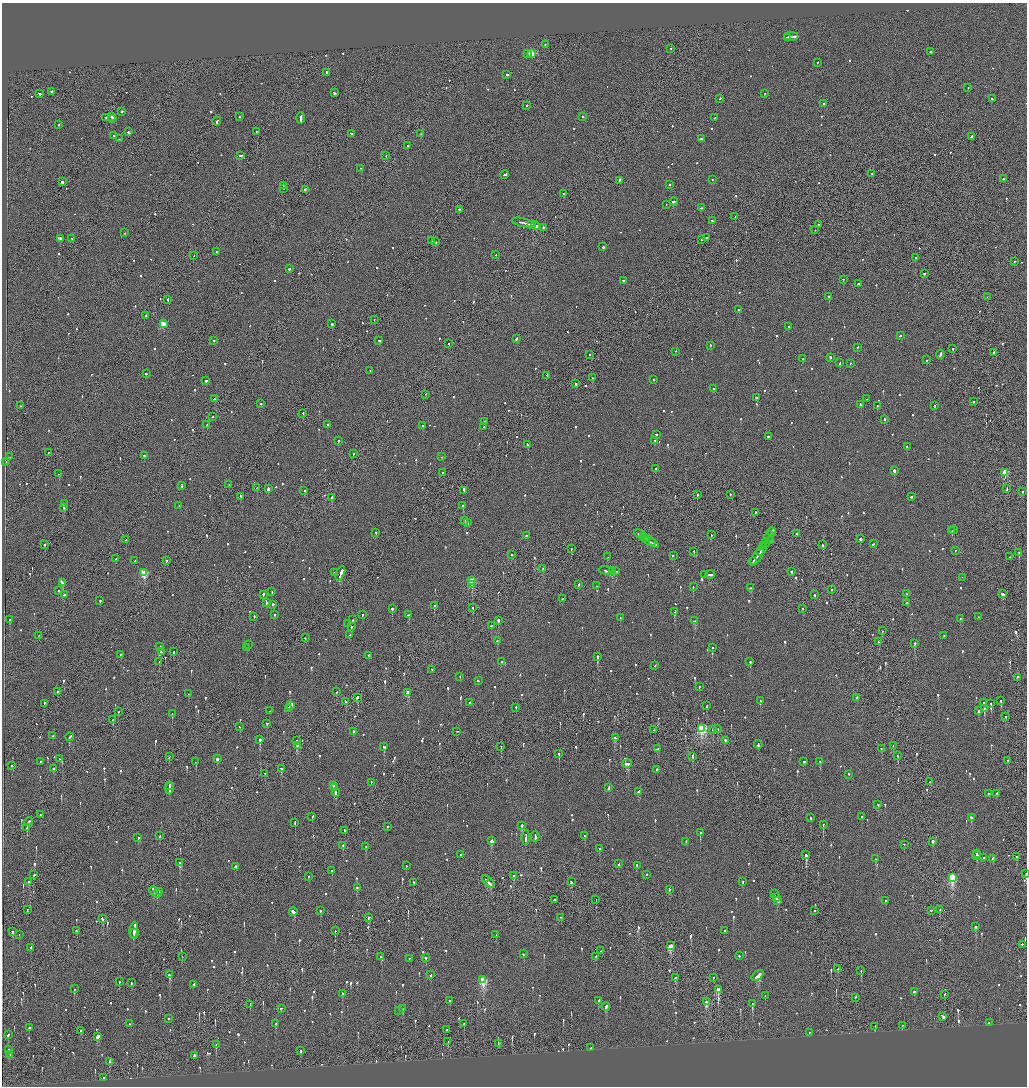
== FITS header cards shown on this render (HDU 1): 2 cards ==
NAXIS1  =                 2050
NAXIS2  =                 2168

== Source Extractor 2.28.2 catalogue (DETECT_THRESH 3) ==
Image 2050 x 2168 px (HDU 1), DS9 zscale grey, zoomed out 1/2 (1 PNG px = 2 x 2 image px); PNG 1029 x 1088 px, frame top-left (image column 2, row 2168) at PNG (2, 3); each listed source drawn as its Kron ellipse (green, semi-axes under 4 px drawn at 4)
Background -0.0766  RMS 0.068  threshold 0.203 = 3 sigma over >= 5 px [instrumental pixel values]
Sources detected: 1154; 41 cannot appear on this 1/2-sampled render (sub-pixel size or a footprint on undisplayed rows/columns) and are neither listed nor drawn; of the other 1113, the 500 brightest by FLUX_AUTO listed and drawn (613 fainter detections omitted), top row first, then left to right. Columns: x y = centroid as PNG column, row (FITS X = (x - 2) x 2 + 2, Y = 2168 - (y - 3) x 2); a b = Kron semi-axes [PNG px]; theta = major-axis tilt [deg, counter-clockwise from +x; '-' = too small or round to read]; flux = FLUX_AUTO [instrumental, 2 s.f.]
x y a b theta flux
791 37 7 2 -2 460
788 38 3 2 - 230
545 45 2 2 - 92
671 49 2 2 - 93
931 52 2 2 - 330
527 54 2 2 - 160
531 54 3 3 - 640
818 63 2 2 - 100
327 73 2 2 - 1300
507 75 2 2 - 320
968 88 2 1 - 92
51 92 2 2 - 200
334 93 3 2 - 220
39 94 2 2 - 150
764 94 2 2 - 120
720 99 2 2 - 100
992 99 2 2 - 120
824 104 2 2 - 220
527 106 2 2 - 110
122 112 2 2 - 940
111 117 3 2 - 160
239 117 2 2 - 160
583 117 2 2 - 94
105 118 3 2 - 150
715 118 2 1 - 160
112 119 3 2 - 160
301 119 6 2 89 330
217 122 4 2 - 310
58 125 2 1 - 250
128 132 2 2 - 310
257 132 2 2 - 140
351 134 3 2 - 220
421 134 2 2 - 110
114 136 2 2 - 250
972 137 2 2 - 150
119 139 2 2 - 120
701 139 3 2 - 280
408 146 2 2 - 200
240 156 4 2 - 180
386 156 2 2 - 160
361 169 2 1 - 120
871 174 2 2 - 86
504 175 4 2 - 310
1003 179 2 2 - 390
713 180 2 2 - 120
619 181 3 2 - 250
62 182 2 2 - 1600
670 185 2 2 - 85
284 186 2 2 - 100
283 189 2 2 - 88
305 190 3 2 - 150
564 194 3 2 - 350
674 202 4 2 - 300
666 205 2 1 - 240
701 208 2 2 - 130
459 210 2 2 - 230
735 217 2 2 - 140
712 221 2 2 - 99
523 223 12 2 -13 920
532 225 3 2 - 250
818 225 2 2 - 150
535 226 4 2 - 320
543 228 2 1 - 590
815 230 2 1 - 97
125 233 2 2 - 100
706 238 2 2 - 99
60 239 2 2 - 290
72 239 2 2 - 86
702 240 2 2 - 150
432 241 3 1 - 120
435 242 3 2 - 180
603 247 2 2 - 330
216 252 2 2 - 130
496 255 2 2 - 120
194 256 2 2 - 110
915 258 2 1 - 100
1014 262 2 2 - 95
289 269 2 2 - 420
924 274 2 2 - 110
843 280 2 2 - 230
623 281 2 2 - 88
858 284 2 2 - 190
829 297 2 2 - 490
987 297 2 1 - 130
168 300 3 2 - 260
739 310 2 2 - 380
145 316 2 2 - 110
374 320 2 1 - 110
163 324 3 3 - 420
332 324 3 2 - 180
788 327 2 2 - 91
900 336 2 2 - 89
516 339 3 2 - 140
214 341 2 2 - 660
379 341 3 2 - 190
448 344 2 2 - 150
710 346 2 2 - 140
857 348 2 2 - 95
952 349 2 2 - 110
675 352 2 1 - 130
994 353 2 1 - 110
590 355 2 2 - 130
940 355 4 2 - 250
830 358 2 2 - 160
802 359 2 1 - 100
926 360 2 2 - 270
840 363 2 2 - 290
850 364 2 2 - 87
370 371 2 2 - 100
146 374 2 2 - 240
547 376 3 2 - 100
592 378 3 1 - 230
654 380 2 2 - 89
206 381 3 2 - 140
576 384 2 2 - 260
713 389 2 2 - 130
425 395 2 1 - 110
757 398 2 2 - 150
215 399 4 2 - 230
867 399 2 1 - 240
973 402 2 2 - 130
261 404 2 2 - 110
860 405 2 2 - 610
20 406 3 2 - 110
877 406 2 2 - 140
935 406 2 2 - 99
303 414 2 1 - 140
212 417 2 1 - 570
884 420 2 2 - 200
485 422 2 2 - 110
207 425 2 2 - 240
328 425 2 2 - 430
423 426 2 2 - 210
484 427 2 2 - 460
656 435 3 2 - 150
768 437 2 2 - 280
338 441 2 2 - 190
655 441 2 2 - 250
527 445 3 2 - 140
907 447 2 1 - 110
48 453 2 1 - 110
353 454 2 1 - 100
144 456 2 2 - 130
9 457 2 1 - 100
442 457 2 2 - 110
7 462 3 2 - 230
5 463 2 2 - 140
655 469 2 2 - 130
894 471 2 2 - 730
442 473 2 1 - 120
1005 473 3 3 - 540
59 474 2 2 - 120
229 485 2 2 - 96
182 486 4 2 - 760
257 488 2 2 - 290
268 489 3 2 - 1300
1007 489 3 2 - 150
304 491 2 2 - 96
464 491 4 2 - 230
1022 492 2 2 - 170
697 495 2 2 - 200
730 495 2 2 - 94
241 497 3 2 - 280
911 497 2 2 - 190
332 498 2 1 - 760
64 504 2 2 - 510
179 506 2 2 - 100
463 506 2 2 - 170
64 508 2 2 - 150
755 513 2 1 - 94
465 521 2 2 - 140
468 523 2 2 - 120
954 530 2 1 - 120
952 531 2 2 - 86
772 532 4 1 - 660
375 533 2 2 - 130
797 534 3 1 - 230
640 535 6 2 -23 330
711 535 2 1 - 95
527 536 2 1 - 320
644 537 3 1 - 240
769 537 5 1 - 600
647 539 3 2 - 250
860 539 2 2 - 360
126 540 2 2 - 390
650 541 10 1 -34 590
771 541 2 1 - 210
652 543 2 2 - 180
766 543 4 1 - 320
873 544 2 2 - 120
44 545 3 2 - 94
822 545 3 1 - 540
764 546 2 1 - 160
571 549 2 1 - 200
762 550 7 2 57 540
955 551 2 2 - 86
694 552 2 2 - 85
1019 553 2 2 - 270
511 555 2 1 - 320
673 556 2 2 - 120
607 557 2 1 - 120
757 557 9 2 52 570
1010 557 2 1 - 130
116 559 2 2 - 100
135 561 2 2 - 100
166 561 2 2 - 590
753 562 4 1 - 260
542 569 2 1 - 110
606 571 7 2 -8 380
612 571 3 2 - 320
616 571 4 1 - 340
791 572 2 2 - 170
144 573 3 3 - 900
334 573 2 2 - 140
340 574 7 2 67 1500
704 575 2 2 - 140
710 575 4 2 - 260
962 578 2 1 - 110
472 581 3 3 - 550
62 583 4 2 - 630
472 585 3 2 - 280
579 585 2 2 - 150
596 586 2 2 - 140
693 587 2 2 - 170
751 588 3 2 - 170
832 590 2 2 - 110
59 591 2 2 - 220
272 592 2 2 - 170
907 594 2 2 - 740
1002 594 4 2 - 220
64 595 3 2 - 190
263 595 2 2 - 250
815 595 2 2 - 280
562 599 2 2 - 90
100 601 2 2 - 100
266 603 4 2 - 210
906 603 2 2 - 320
273 605 2 2 - 170
434 606 2 2 - 400
473 608 2 2 - 85
392 609 2 2 - 590
802 609 2 2 - 200
675 612 4 2 - 250
274 615 2 2 - 86
362 615 2 2 - 130
409 615 2 2 - 170
254 617 2 2 - 110
978 617 2 2 - 120
620 618 2 2 - 150
961 619 3 2 - 290
10 620 2 2 - 270
353 620 2 2 - 130
498 621 2 2 - 610
694 621 3 2 - 190
347 624 3 2 - 84
491 626 2 2 - 130
351 627 2 2 - 100
882 631 2 1 - 120
350 635 3 2 - 160
39 636 2 1 - 240
944 636 3 2 - 170
305 638 2 2 - 130
497 641 2 2 - 530
879 642 3 2 - 200
914 644 3 2 - 210
248 645 2 2 - 230
160 647 2 2 - 220
247 648 2 2 - 310
712 648 2 2 - 110
161 652 2 2 - 100
174 652 2 2 - 110
120 655 2 2 - 270
369 656 2 2 - 200
597 657 3 2 - 400
159 662 2 2 - 170
502 662 2 2 - 100
750 662 2 2 - 470
655 666 2 2 - 95
431 670 2 1 - 110
460 677 2 2 - 380
1017 678 2 1 - 320
478 681 3 2 - 160
699 687 2 2 - 370
57 692 3 2 - 150
337 692 2 1 - 130
408 693 3 2 - 200
189 694 2 2 - 130
357 698 3 2 - 300
857 698 2 2 - 120
760 701 2 2 - 140
1001 701 3 2 - 200
345 702 4 2 - 180
469 703 2 2 - 100
983 703 2 2 - 170
44 704 3 1 - 210
991 704 2 2 - 100
291 706 4 2 - 760
706 706 2 2 - 100
516 708 2 2 - 120
288 709 3 2 - 280
984 709 3 2 - 410
270 711 2 2 - 200
978 711 2 2 - 110
118 712 2 2 - 85
172 714 2 2 - 190
1005 717 2 2 - 210
113 720 2 2 - 260
267 724 2 2 - 130
239 727 2 2 - 92
701 729 4 3 - 1700
718 729 2 2 - 95
654 730 3 2 - 270
713 730 2 2 - 450
353 732 2 2 - 180
457 732 2 2 - 110
53 736 2 2 - 490
70 737 4 2 - 240
615 738 3 2 - 230
260 740 2 2 - 740
296 741 3 2 - 250
726 741 3 2 - 210
758 745 4 2 - 430
298 746 3 2 - 380
893 746 2 2 - 120
384 747 2 2 - 520
501 747 2 1 - 99
658 749 4 2 - 560
881 749 2 2 - 110
559 754 2 2 - 470
897 756 2 1 - 170
169 757 3 1 - 210
693 757 3 1 - 260
60 759 2 2 - 160
217 759 3 2 - 110
1008 761 2 2 - 200
40 762 2 2 - 100
196 762 2 1 - 110
804 762 3 2 - 210
820 762 2 2 - 300
627 764 5 2 - 310
12 766 2 2 - 190
54 769 3 2 - 110
281 769 3 2 - 360
657 770 2 2 - 130
265 774 2 1 - 110
849 775 2 2 - 130
929 782 2 2 - 90
371 783 2 1 - 160
170 786 4 1 - 270
333 786 2 2 - 550
334 788 4 2 - 550
609 788 4 2 - 180
169 789 6 2 -86 460
638 792 3 2 - 660
336 793 4 2 - 370
988 794 2 2 - 150
997 794 2 2 - 190
878 805 2 2 - 140
40 815 2 2 - 140
312 817 2 2 - 96
862 817 2 2 - 120
810 818 2 2 - 93
971 818 3 2 - 180
28 822 4 2 - 270
295 823 2 2 - 130
823 825 2 1 - 220
522 826 2 2 - 240
387 827 2 2 - 410
27 828 3 1 - 150
345 831 3 2 - 190
700 833 3 2 - 100
159 836 2 2 - 95
585 836 2 2 - 92
535 837 5 2 - 410
138 838 2 2 - 170
526 838 7 2 88 540
492 841 3 2 - 180
686 842 3 2 - 120
933 842 2 1 - 1900
904 845 2 1 - 150
343 846 3 2 - 95
366 847 2 2 - 140
600 849 3 2 - 130
976 854 2 2 - 140
460 855 2 2 - 170
806 855 3 2 - 2000
977 856 3 2 - 110
1016 857 2 2 - 120
983 858 2 1 - 120
876 859 2 2 - 120
993 859 2 2 - 1500
180 863 4 2 - 290
619 864 2 2 - 210
406 866 2 2 - 120
637 866 2 2 - 350
235 867 3 2 - 200
332 871 2 2 - 100
1026 874 2 1 - 280
34 875 2 2 - 92
646 875 2 2 - 100
514 876 2 1 - 300
308 877 2 2 - 85
952 878 4 3 - 1100
485 879 2 2 - 130
29 882 3 2 - 140
488 882 7 2 -46 610
571 882 4 2 - 120
742 882 2 2 - 94
413 883 2 2 - 110
357 888 2 2 - 110
669 890 2 2 - 390
153 891 5 2 - 550
159 892 2 2 - 160
157 894 2 2 - 520
775 894 2 1 - 190
776 898 4 1 - 230
554 900 2 2 - 500
596 900 2 1 - 120
778 901 3 2 - 350
886 901 2 2 - 130
27 910 2 1 - 90
940 910 2 1 - 85
320 911 2 2 - 120
815 911 2 1 - 140
931 911 3 2 - 140
293 912 4 2 - 230
369 918 2 2 - 150
561 918 2 1 - 170
102 919 3 2 - 250
975 927 2 2 - 200
134 930 8 3 84 1100
76 931 2 2 - 200
335 931 2 1 - 100
725 931 2 2 - 160
12 932 3 2 - 130
134 934 5 1 - 380
19 935 2 2 - 92
496 935 2 2 - 110
1022 945 2 2 - 110
670 946 4 2 - 340
31 948 2 2 - 100
601 951 2 2 - 87
523 954 2 2 - 150
739 956 2 2 - 130
182 957 2 2 - 97
380 957 2 2 - 100
596 957 2 2 - 250
426 958 3 2 - 190
409 959 2 2 - 140
838 969 2 1 - 230
861 971 2 1 - 540
170 975 3 2 - 310
431 975 3 2 - 130
758 976 7 2 39 500
675 978 3 3 - 140
713 978 2 1 - 94
483 980 4 3 - 1200
119 982 2 2 - 120
131 983 2 2 - 89
193 985 3 2 - 170
74 989 2 2 - 170
718 990 3 2 - 380
914 992 2 2 - 210
342 994 3 2 - 100
944 995 2 1 - 110
765 996 2 2 - 110
855 998 2 1 - 95
449 1001 2 2 - 98
598 1001 3 2 - 88
706 1002 3 2 - 290
752 1004 3 2 - 320
250 1005 2 1 - 110
606 1007 4 2 - 240
281 1009 2 2 - 110
402 1009 2 2 - 210
399 1011 2 1 - 140
943 1017 4 2 - 330
168 1019 2 2 - 96
989 1023 2 2 - 110
129 1024 2 2 - 96
275 1024 2 2 - 85
464 1024 2 1 - 98
902 1026 2 2 - 210
875 1027 3 2 - 330
29 1028 2 2 - 210
447 1030 2 1 - 180
81 1031 2 2 - 120
809 1033 2 2 - 110
8 1035 3 2 - 130
97 1037 4 2 - 2000
448 1042 2 1 - 180
498 1044 2 2 - 200
216 1045 2 2 - 310
591 1048 3 2 - 180
8 1050 3 2 - 130
300 1051 2 2 - 310
10 1055 2 2 - 86
194 1056 3 2 - 390
110 1062 4 2 - 190
104 1078 2 1 - 190
At the frame edge (FLAGS 8, measured only in part): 1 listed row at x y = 1026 874
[613 fainter detections neither listed nor drawn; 41 sub-pixel or undisplayed-footprint detections neither listed nor drawn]